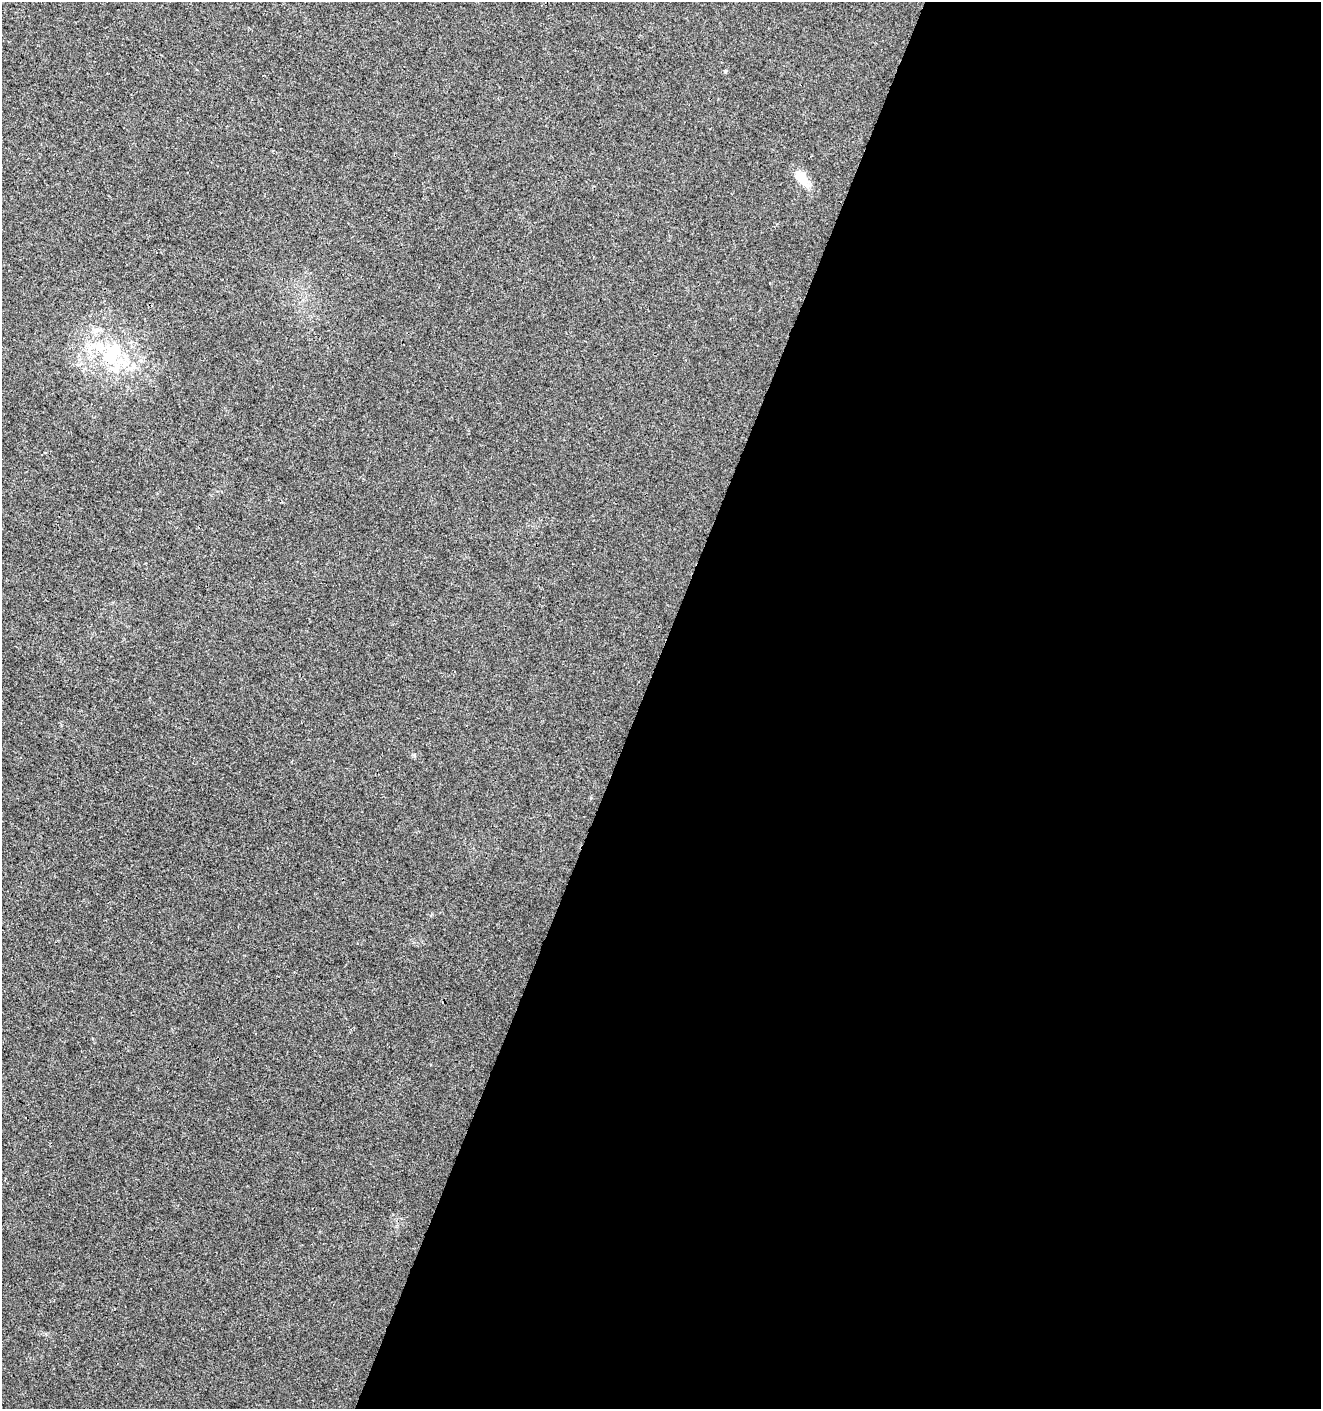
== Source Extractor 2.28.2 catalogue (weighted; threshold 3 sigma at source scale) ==
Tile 12 of 4 x 4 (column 4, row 3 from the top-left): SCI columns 4166-5484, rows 1420-2826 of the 5763 x 5641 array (HDU 1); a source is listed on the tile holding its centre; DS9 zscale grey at full resolution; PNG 1323 x 1411 px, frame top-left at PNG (2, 2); no overlay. Shown black and unused: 52% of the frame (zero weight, under 3 of 4 exposures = <1% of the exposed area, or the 3 px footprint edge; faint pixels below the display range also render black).
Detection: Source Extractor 2.28.2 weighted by HDU 2 'WHT'; one run over the whole footprint, this tile lists its part. Background 0.00829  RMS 0.0041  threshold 0.0184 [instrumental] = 3 sigma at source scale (4.5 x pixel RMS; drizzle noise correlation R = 1.50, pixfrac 1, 0.0396/0.0396 arcsec/px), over >= 5 px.
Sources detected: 4; all 4 listed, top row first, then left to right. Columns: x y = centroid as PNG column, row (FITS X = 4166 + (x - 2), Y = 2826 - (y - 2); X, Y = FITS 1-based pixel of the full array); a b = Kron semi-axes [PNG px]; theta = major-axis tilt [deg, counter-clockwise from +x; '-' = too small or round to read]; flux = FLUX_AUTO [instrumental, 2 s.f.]
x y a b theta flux
725 71 5 4 - 0.49
801 178 19 11 -51 7.6
99 329 12 4 0 1.6
111 355 29 22 63 22